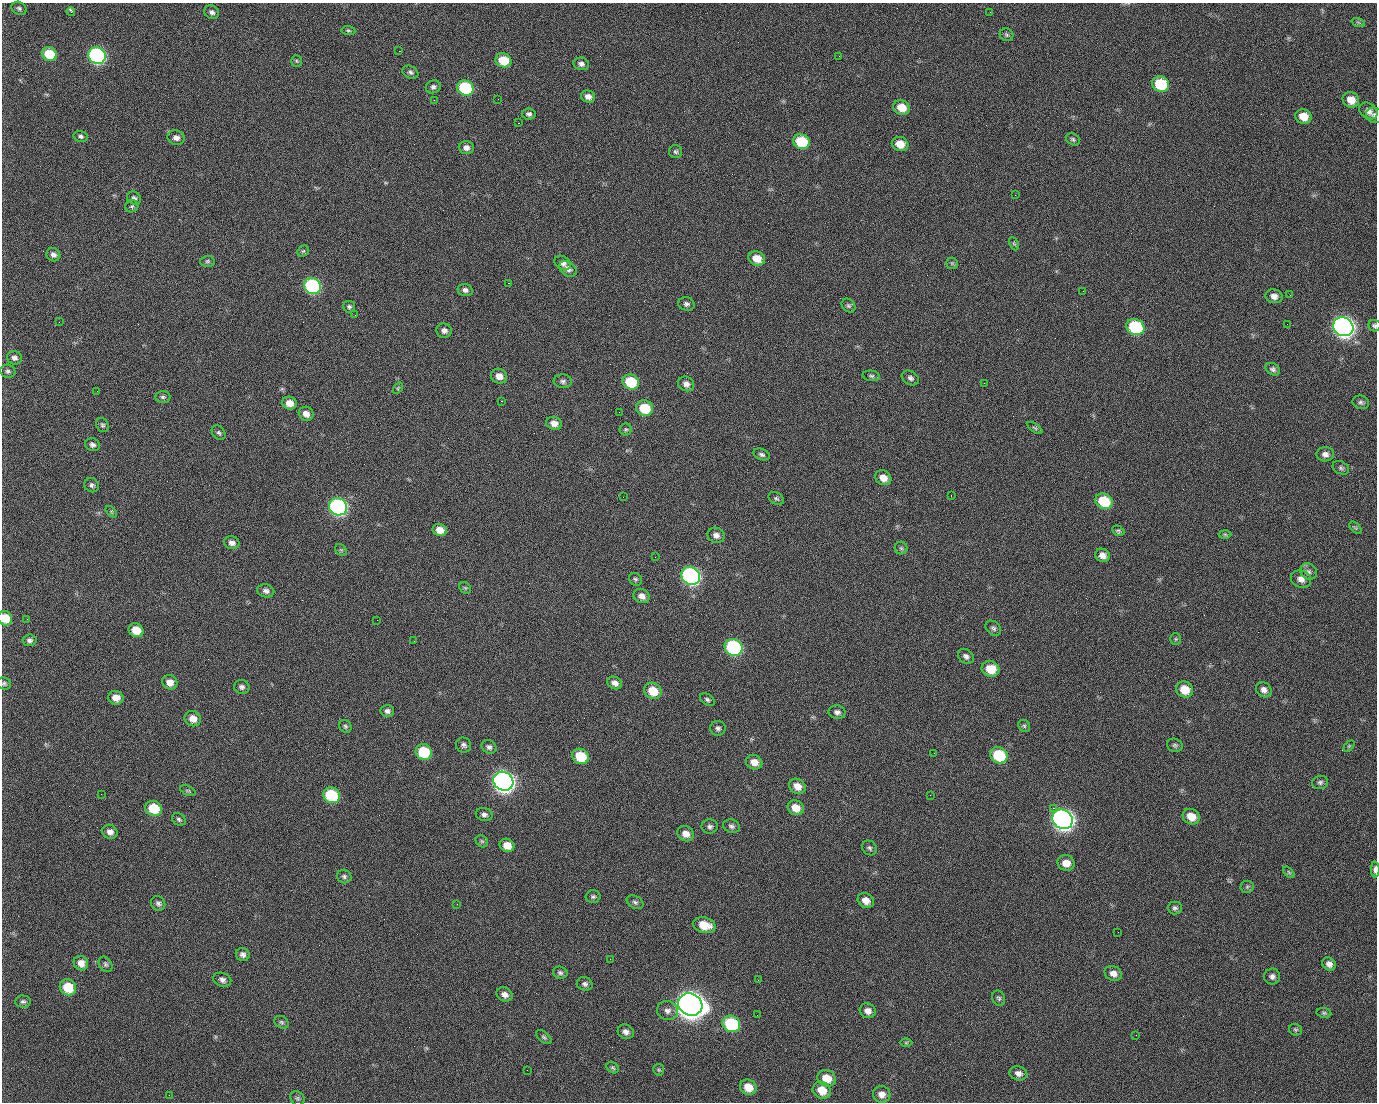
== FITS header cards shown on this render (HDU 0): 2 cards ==
NAXIS1  =                 1375 / length of data axis 1
NAXIS2  =                 1100 / length of data axis 2

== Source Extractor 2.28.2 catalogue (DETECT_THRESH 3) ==
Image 1375 x 1100 px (HDU 0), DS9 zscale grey, 1 PNG px = 1 image px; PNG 1379 x 1104 px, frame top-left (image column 1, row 1100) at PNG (2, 3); each listed source drawn as its Kron ellipse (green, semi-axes under 4 px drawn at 4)
Background 1500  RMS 31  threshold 94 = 3 sigma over >= 5 px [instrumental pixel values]
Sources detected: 221; all 221 listed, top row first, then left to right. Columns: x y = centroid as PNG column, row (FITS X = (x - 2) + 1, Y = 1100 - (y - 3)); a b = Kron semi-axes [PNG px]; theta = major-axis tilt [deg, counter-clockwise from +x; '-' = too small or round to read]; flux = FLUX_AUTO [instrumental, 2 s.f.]
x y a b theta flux
19 8 8 6 -28 5.2e+03
71 12 4 3 - 5.9e+03
212 12 8 6 -30 7.7e+03
990 12 3 2 - 2.0e+03
1358 22 7 4 -19 3.2e+03
348 30 7 4 -6 3.3e+03
1006 35 7 6 - 4.3e+03
399 51 2 2 - 2.4e+04
49 54 8 6 -24 7.0e+04
97 56 9 8 - 4.8e+05
839 56 2 2 - 9.4e+02
503 60 8 7 - 5.6e+04
296 61 6 5 - 3.3e+03
581 64 8 6 -14 7.8e+03
410 72 8 6 -28 6.0e+03
1161 84 8 7 - 1.0e+05
433 87 7 6 - 6.4e+03
465 88 8 7 - 1.7e+05
588 97 7 6 - 1.1e+04
498 99 2 2 - 1.3e+03
434 100 2 2 - 4.8e+03
1351 100 8 7 - 2.5e+04
901 107 8 7 - 3.5e+04
1368 111 10 7 -35 1.1e+04
529 114 7 5 -8 6.3e+03
1374 115 8 7 - 6.4e+03
1303 116 8 7 - 3.3e+04
518 123 2 2 - 3.7e+04
81 136 7 5 -15 4.9e+03
176 138 9 7 -16 1.0e+04
1073 139 7 5 -29 4.5e+03
801 142 8 7 - 8.7e+04
900 144 8 7 - 3.0e+04
466 147 7 6 - 9.8e+03
675 152 6 6 - 4.8e+03
1015 195 2 2 - 7.3e+03
134 198 7 6 - 5.9e+03
132 206 7 6 - 4.3e+03
1014 244 7 4 -64 3.1e+03
303 251 6 5 - 3.1e+03
53 255 7 6 - 8.6e+03
757 258 8 7 - 3.1e+04
207 261 7 5 2 3.8e+03
563 263 9 6 -30 8.7e+03
952 263 6 5 - 3.4e+03
568 269 9 6 -34 1.0e+04
508 283 2 2 - 5.7e+04
312 286 8 8 - 3.0e+05
465 290 7 6 - 7.3e+03
1083 291 2 2 - 3.3e+03
1290 295 3 2 - 2.1e+03
1274 296 8 7 - 1.1e+04
686 304 8 6 -10 6.4e+03
848 306 8 6 -44 4.5e+03
349 307 6 6 - 4.7e+03
355 315 2 2 - 1.1e+03
59 322 2 2 - 1.5e+03
1287 324 2 2 - 1.2e+03
1374 326 6 5 - 4.4e+03
1135 327 9 8 - 1.7e+05
1343 327 10 9 - 1.4e+06
444 331 8 7 - 9.6e+03
14 358 7 6 - 8.6e+03
1273 369 8 5 -29 5.9e+03
8 371 7 6 - 5.5e+03
499 376 8 7 - 1.6e+04
871 376 9 5 -7 5.0e+03
910 378 9 6 -29 6.9e+03
563 381 9 7 -4 6.1e+03
631 382 8 7 - 8.9e+04
984 383 2 2 - 1.6e+04
686 384 8 7 - 1.0e+04
398 388 6 3 54 2.5e+03
97 391 2 2 - 1.4e+03
163 397 7 6 - 4.9e+03
501 401 3 2 - 5.9e+04
1361 402 8 6 -16 5.9e+03
289 403 7 6 - 1.8e+04
645 408 8 7 - 6.7e+04
619 412 2 2 - 9.1e+02
306 414 7 7 - 1.4e+04
554 423 8 6 -14 1.5e+04
102 425 7 6 - 4.4e+03
1035 428 9 4 -35 3.4e+03
626 429 6 6 - 3.8e+03
219 433 8 6 -51 5.0e+03
92 445 7 6 - 6.9e+03
762 454 8 5 -22 5.6e+03
1325 454 9 7 1 1.0e+04
1341 468 9 6 -28 5.1e+03
883 478 8 7 - 2.0e+04
92 485 7 7 - 5.8e+03
951 495 2 2 - 3.0e+03
623 497 2 2 - 3.3e+03
776 498 8 6 -31 4.7e+03
1104 501 9 7 -29 8.4e+04
338 507 9 8 - 5.3e+05
111 512 7 4 -45 2.7e+03
1355 528 7 4 -45 3.8e+03
440 530 7 6 - 1.9e+04
1118 531 6 5 - 3.8e+03
1225 534 6 4 -2 2.9e+03
716 535 9 7 -18 1.1e+04
232 543 8 6 -15 9.8e+03
901 548 6 6 - 4.2e+03
341 550 6 5 - 3.1e+03
1102 555 7 6 - 1.4e+04
655 557 2 2 - 1.0e+03
1309 571 9 7 -45 8.5e+03
691 576 10 8 -34 6.4e+05
635 579 7 6 - 4.3e+03
1301 579 10 8 -18 1.4e+04
465 588 6 5 - 3.2e+03
266 591 8 6 -15 8.3e+03
642 596 8 7 - 1.3e+04
5 618 7 7 - 3.9e+04
27 619 3 2 - 2.4e+03
377 620 2 2 - 1.2e+04
993 628 9 6 -42 5.9e+03
136 630 7 6 - 3.8e+04
1176 639 6 5 - 3.3e+03
30 640 7 5 7 6.7e+03
414 641 2 2 - 1.1e+03
734 647 9 8 - 3.0e+05
966 656 9 6 -38 7.6e+03
991 669 9 7 -12 4.5e+04
170 682 8 7 - 1.8e+04
615 683 8 6 -25 1.0e+04
4 684 7 6 - 4.4e+03
242 687 8 7 - 6.8e+03
1185 689 9 7 -30 3.6e+04
1264 690 8 7 - 1.1e+04
653 691 9 8 - 4.4e+04
116 698 8 7 - 1.9e+04
707 700 8 5 -35 4.6e+03
387 711 7 6 - 7.2e+03
837 712 8 7 - 7.3e+03
193 719 8 7 - 2.0e+04
345 726 7 5 -47 4.4e+03
1024 726 6 5 - 4.0e+03
718 728 8 7 - 6.4e+03
464 745 8 7 - 6.5e+03
1175 745 8 6 -18 5.2e+03
1349 746 6 4 45 2.8e+03
489 747 8 6 -34 7.0e+03
424 752 8 7 - 9.1e+04
934 753 2 2 - 2.0e+03
999 755 9 7 -30 1.1e+05
581 756 8 7 - 6.9e+04
754 762 8 7 - 1.9e+04
503 781 10 9 - 1.4e+06
1320 782 8 6 15 5.8e+03
797 786 9 7 -32 2.2e+04
188 791 8 4 -22 3.2e+03
101 794 2 2 - 2.6e+03
331 795 9 7 -30 1.3e+05
930 795 2 2 - 8.5e+03
154 808 8 7 - 6.8e+04
796 808 8 7 - 2.7e+04
1053 808 2 2 - 1.7e+04
484 814 8 6 -14 7.0e+03
1191 817 9 7 -29 2.9e+04
179 819 7 5 -32 4.7e+03
1062 819 10 9 - 1.4e+06
710 826 8 7 - 6.8e+03
732 826 9 6 -19 6.2e+03
110 832 8 7 - 1.2e+04
686 834 8 7 - 1.8e+04
482 841 7 5 -43 3.7e+03
507 845 7 6 - 2.5e+04
869 848 8 6 -45 5.1e+03
1066 863 8 8 - 2.2e+04
1375 870 8 4 -87 1.1e+04
1289 872 7 4 -45 3.6e+03
344 876 7 6 - 5.2e+03
1247 887 6 6 - 4.0e+03
593 897 7 6 - 4.8e+03
866 900 8 7 - 1.8e+04
635 902 9 6 -28 5.6e+03
158 903 8 6 -52 6.5e+03
457 904 3 2 - 1.9e+03
1175 908 7 6 - 5.6e+03
704 925 11 7 -14 4.1e+04
1118 932 2 2 - 2.4e+03
243 954 7 6 - 8.0e+03
610 959 2 2 - 2.9e+03
81 963 7 7 - 1.7e+04
105 964 8 6 -59 4.6e+03
1329 964 7 6 - 1.0e+04
560 973 7 6 - 5.4e+03
1113 973 9 7 -25 1.2e+04
1272 976 8 8 - 8.2e+03
222 980 9 7 -21 8.9e+03
758 980 2 2 - 2.3e+03
585 984 8 6 -19 6.5e+03
68 987 8 7 - 5.8e+04
505 994 8 6 -27 1.2e+04
999 998 8 6 -66 4.5e+03
23 1001 7 6 - 5.6e+03
690 1004 12 10 -28 3.2e+06
667 1011 10 9 - 1.2e+04
868 1011 8 7 - 1.3e+04
1324 1013 7 5 -9 3.8e+03
757 1015 2 2 - 1.1e+03
281 1022 7 6 - 4.6e+03
731 1024 9 8 - 1.8e+05
1295 1030 6 5 - 3.7e+03
626 1032 8 7 - 9.9e+03
1136 1035 2 2 - 1.0e+03
544 1037 9 5 -39 4.6e+03
906 1043 6 4 1 2.7e+03
613 1068 7 5 -38 3.7e+03
527 1070 2 2 - 8.0e+02
659 1070 6 5 - 3.3e+03
1018 1073 9 7 -14 1.1e+04
827 1078 9 8 - 3.3e+04
748 1087 8 7 - 2.9e+04
822 1090 9 8 - 3.4e+04
882 1094 9 8 - 1.5e+04
169 1095 2 2 - 5.6e+03
297 1098 7 6 - 4.7e+03
At the frame edge (FLAGS 8, measured only in part): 5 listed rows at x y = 1374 115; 1374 326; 5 618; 4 684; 1375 870